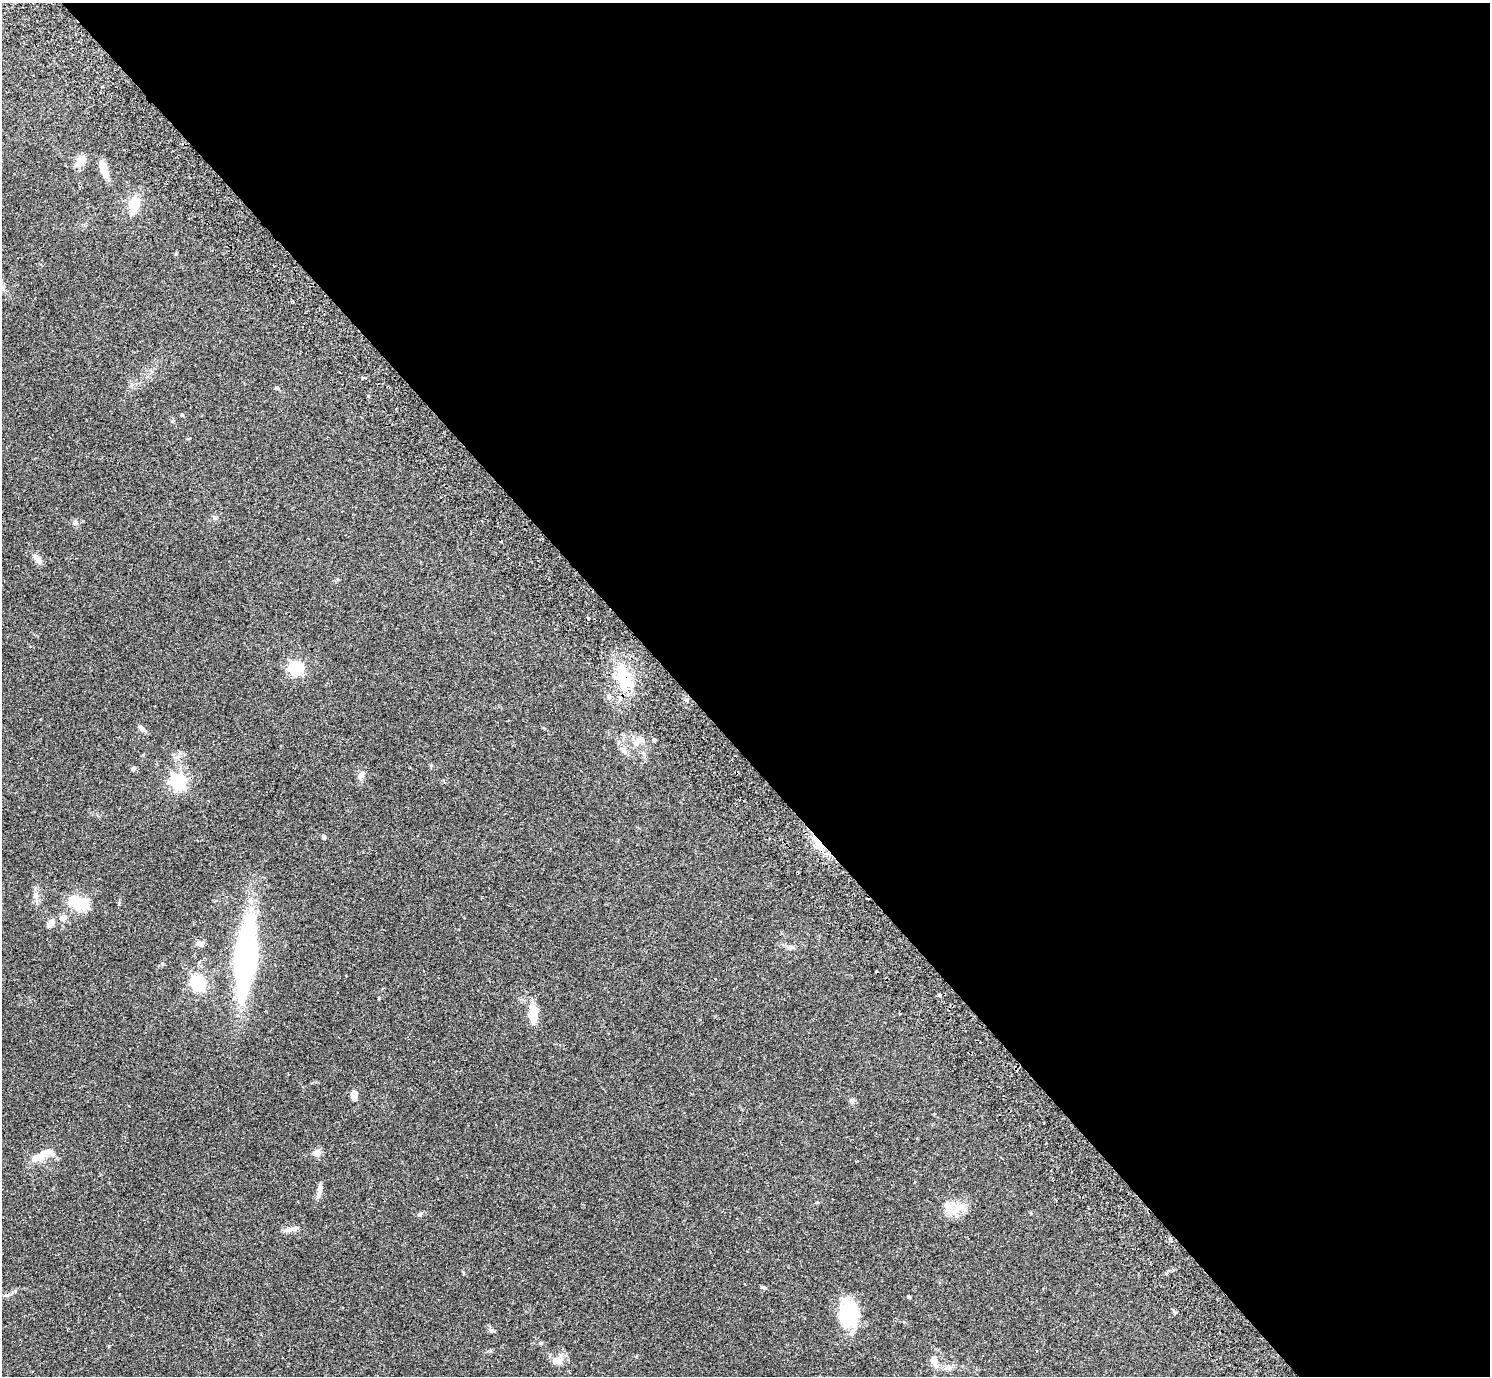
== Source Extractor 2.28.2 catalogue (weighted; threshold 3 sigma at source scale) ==
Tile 8 of 4 x 4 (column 4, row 2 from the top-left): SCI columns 4514-6001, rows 2949-4322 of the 6052 x 6035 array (HDU 1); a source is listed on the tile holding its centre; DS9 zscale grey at full resolution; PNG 1492 x 1378 px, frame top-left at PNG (2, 3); no overlay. Shown black and unused: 54% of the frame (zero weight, under 2 of 3 exposures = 3% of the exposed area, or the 3 px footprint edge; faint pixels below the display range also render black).
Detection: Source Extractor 2.28.2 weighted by HDU 2 'WHT'; one run over the whole footprint, this tile lists its part. Background 0.0812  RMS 0.0059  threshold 0.0267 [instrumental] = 3 sigma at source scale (4.5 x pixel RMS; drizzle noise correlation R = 1.50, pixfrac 1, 0.05/0.05 arcsec/px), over >= 5 px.
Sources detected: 47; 1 cosmic-ray / hot-pixel residue — not listed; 4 inside a brighter listed object's ellipse — not listed separately; the other 42 listed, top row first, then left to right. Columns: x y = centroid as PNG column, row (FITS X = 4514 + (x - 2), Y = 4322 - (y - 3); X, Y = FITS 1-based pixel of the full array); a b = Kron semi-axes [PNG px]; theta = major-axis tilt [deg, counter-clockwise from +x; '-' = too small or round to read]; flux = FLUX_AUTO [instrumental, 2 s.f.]
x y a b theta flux
81 160 16 10 73 4.8
104 169 22 7 -70 6.6
134 204 15 11 73 10
276 388 5 4 - 0.72
182 415 5 3 - 0.56
75 523 7 6 - 1.3
37 559 14 7 -53 3.3
296 668 6 6 - 97
623 678 32 16 -89 22
142 728 12 5 -44 1.9
654 740 4 3 - 1.2
636 743 11 8 32 3.4
624 752 9 5 -45 1.8
133 768 6 5 - 1.1
361 775 9 8 - 2.3
178 781 6 6 - 150
323 837 5 4 - 1.3
818 842 22 6 -52 9
36 895 10 8 75 2.9
77 902 19 11 -21 21
62 918 10 7 -2 2.7
50 924 12 7 46 2.9
199 943 10 6 -19 2.4
790 947 9 5 13 1.5
245 956 51 14 85 220
198 983 7 6 - 120
939 995 4 3 - 1.4
533 1013 21 9 -89 11
353 1093 9 8 - 2.4
317 1153 10 9 - 2.7
37 1157 12 8 29 5.2
319 1191 21 5 79 3
946 1205 8 7 - 2.3
961 1207 10 10 - 4.6
420 1214 6 4 71 0.74
288 1230 16 6 11 2.9
908 1297 4 3 - 0.78
1174 1312 6 4 -71 0.8
849 1314 28 19 -88 31
490 1330 7 4 -90 0.89
558 1361 14 11 -17 5
934 1361 17 8 -70 4.2
Overlapping masked pixels (flux is a lower limit): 2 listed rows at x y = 623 678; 818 842
Unlisted compact peaks at least as high as the median listed source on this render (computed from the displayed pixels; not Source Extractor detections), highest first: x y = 541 1343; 763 1287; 176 254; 852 1100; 214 517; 109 1346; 431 765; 463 1272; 119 903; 544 728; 1031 1213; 131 386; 490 1351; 172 421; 904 1322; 1166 1273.